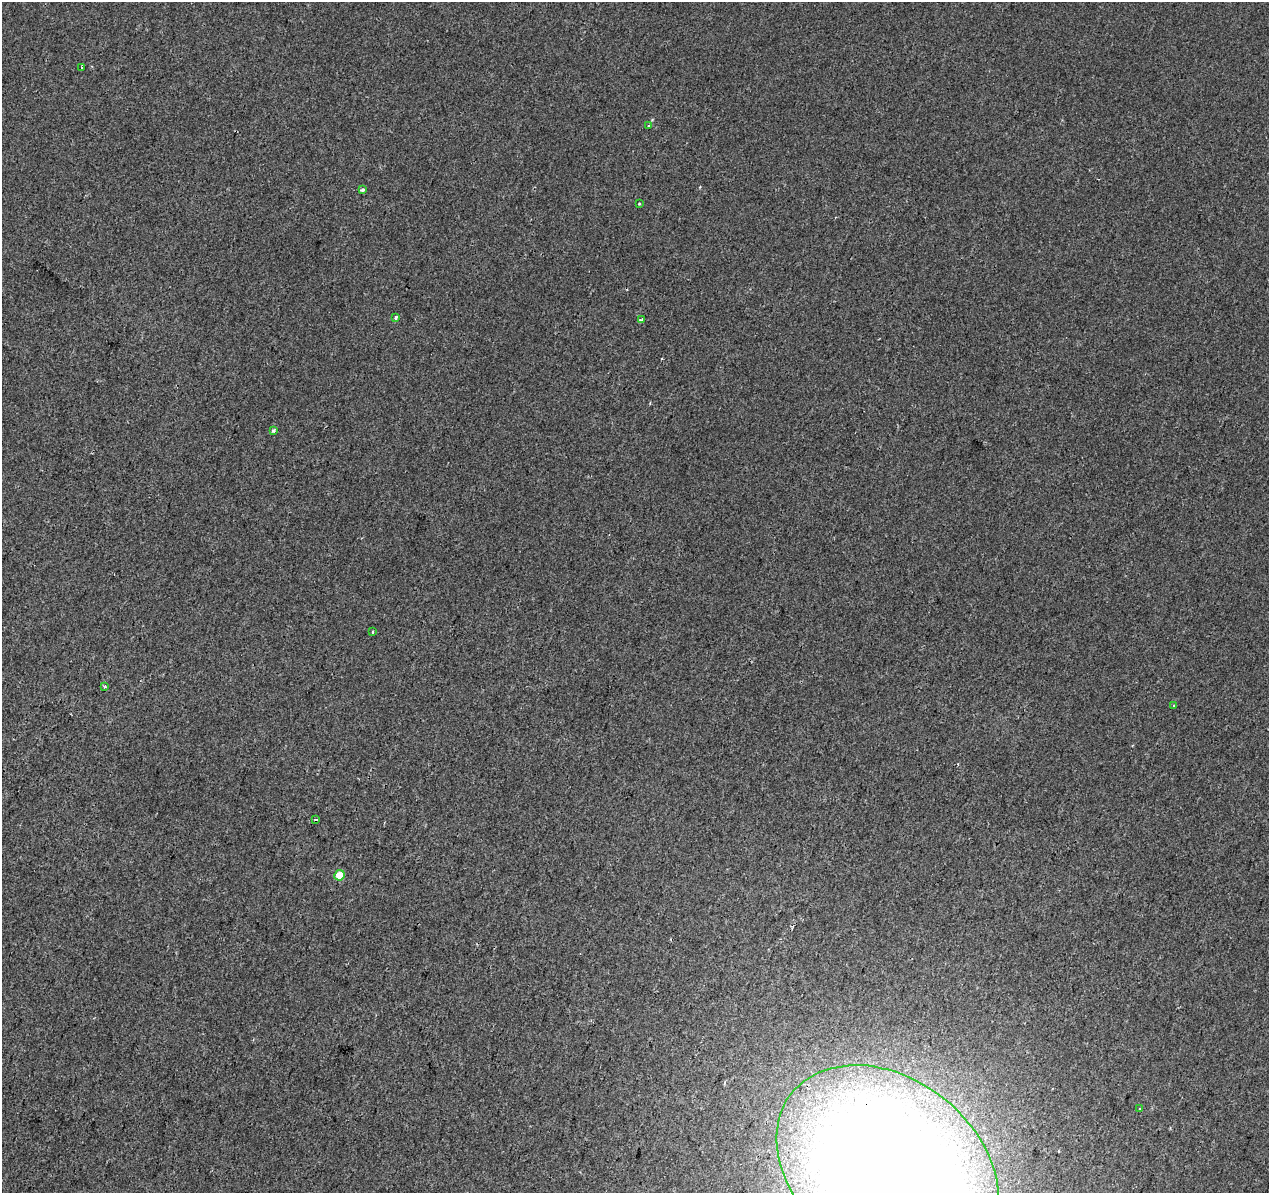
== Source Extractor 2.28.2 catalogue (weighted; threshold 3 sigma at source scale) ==
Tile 7 of 4 x 4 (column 3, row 2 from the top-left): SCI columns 2544-3810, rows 2664-3854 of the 5078 x 5267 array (HDU 1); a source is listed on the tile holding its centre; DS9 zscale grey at full resolution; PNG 1271 x 1195 px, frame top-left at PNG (2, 2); each listed source drawn as its Kron ellipse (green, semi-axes under 4 px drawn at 4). Shown black and unused: <1% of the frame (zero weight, under 2 of 3 exposures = <1% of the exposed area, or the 3 px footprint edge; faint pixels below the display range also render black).
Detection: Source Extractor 2.28.2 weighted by HDU 2 'WHT'; one run over the whole footprint, this tile lists its part. Background 0.00233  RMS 0.003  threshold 0.0136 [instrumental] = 3 sigma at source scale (4.5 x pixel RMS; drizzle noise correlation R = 1.50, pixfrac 1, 0.0396/0.0396 arcsec/px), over >= 5 px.
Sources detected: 14; all 14 listed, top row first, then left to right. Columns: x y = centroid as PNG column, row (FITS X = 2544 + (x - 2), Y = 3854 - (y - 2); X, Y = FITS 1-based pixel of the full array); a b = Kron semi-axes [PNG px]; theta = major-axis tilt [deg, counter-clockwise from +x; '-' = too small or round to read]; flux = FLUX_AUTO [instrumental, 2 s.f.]
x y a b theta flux
82 67 3 2 - 0.53
649 126 4 4 - 0.5
362 189 3 3 - 0.66
639 204 3 2 - 0.25
396 317 3 3 - 1.1
641 319 4 3 - 0.39
273 431 4 3 - 0.38
372 632 3 2 - 0.39
105 687 3 3 - 0.34
1174 706 3 3 - 0.64
316 819 3 3 - 2.2
339 875 5 5 - 5.5
1140 1109 3 2 - 0.33
887 1168 122 90 -38 870
Overlapping masked pixels (flux is a lower limit): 1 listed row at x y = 887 1168
Isophote crosses this tile's border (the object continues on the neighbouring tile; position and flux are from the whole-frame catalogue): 1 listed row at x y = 887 1168